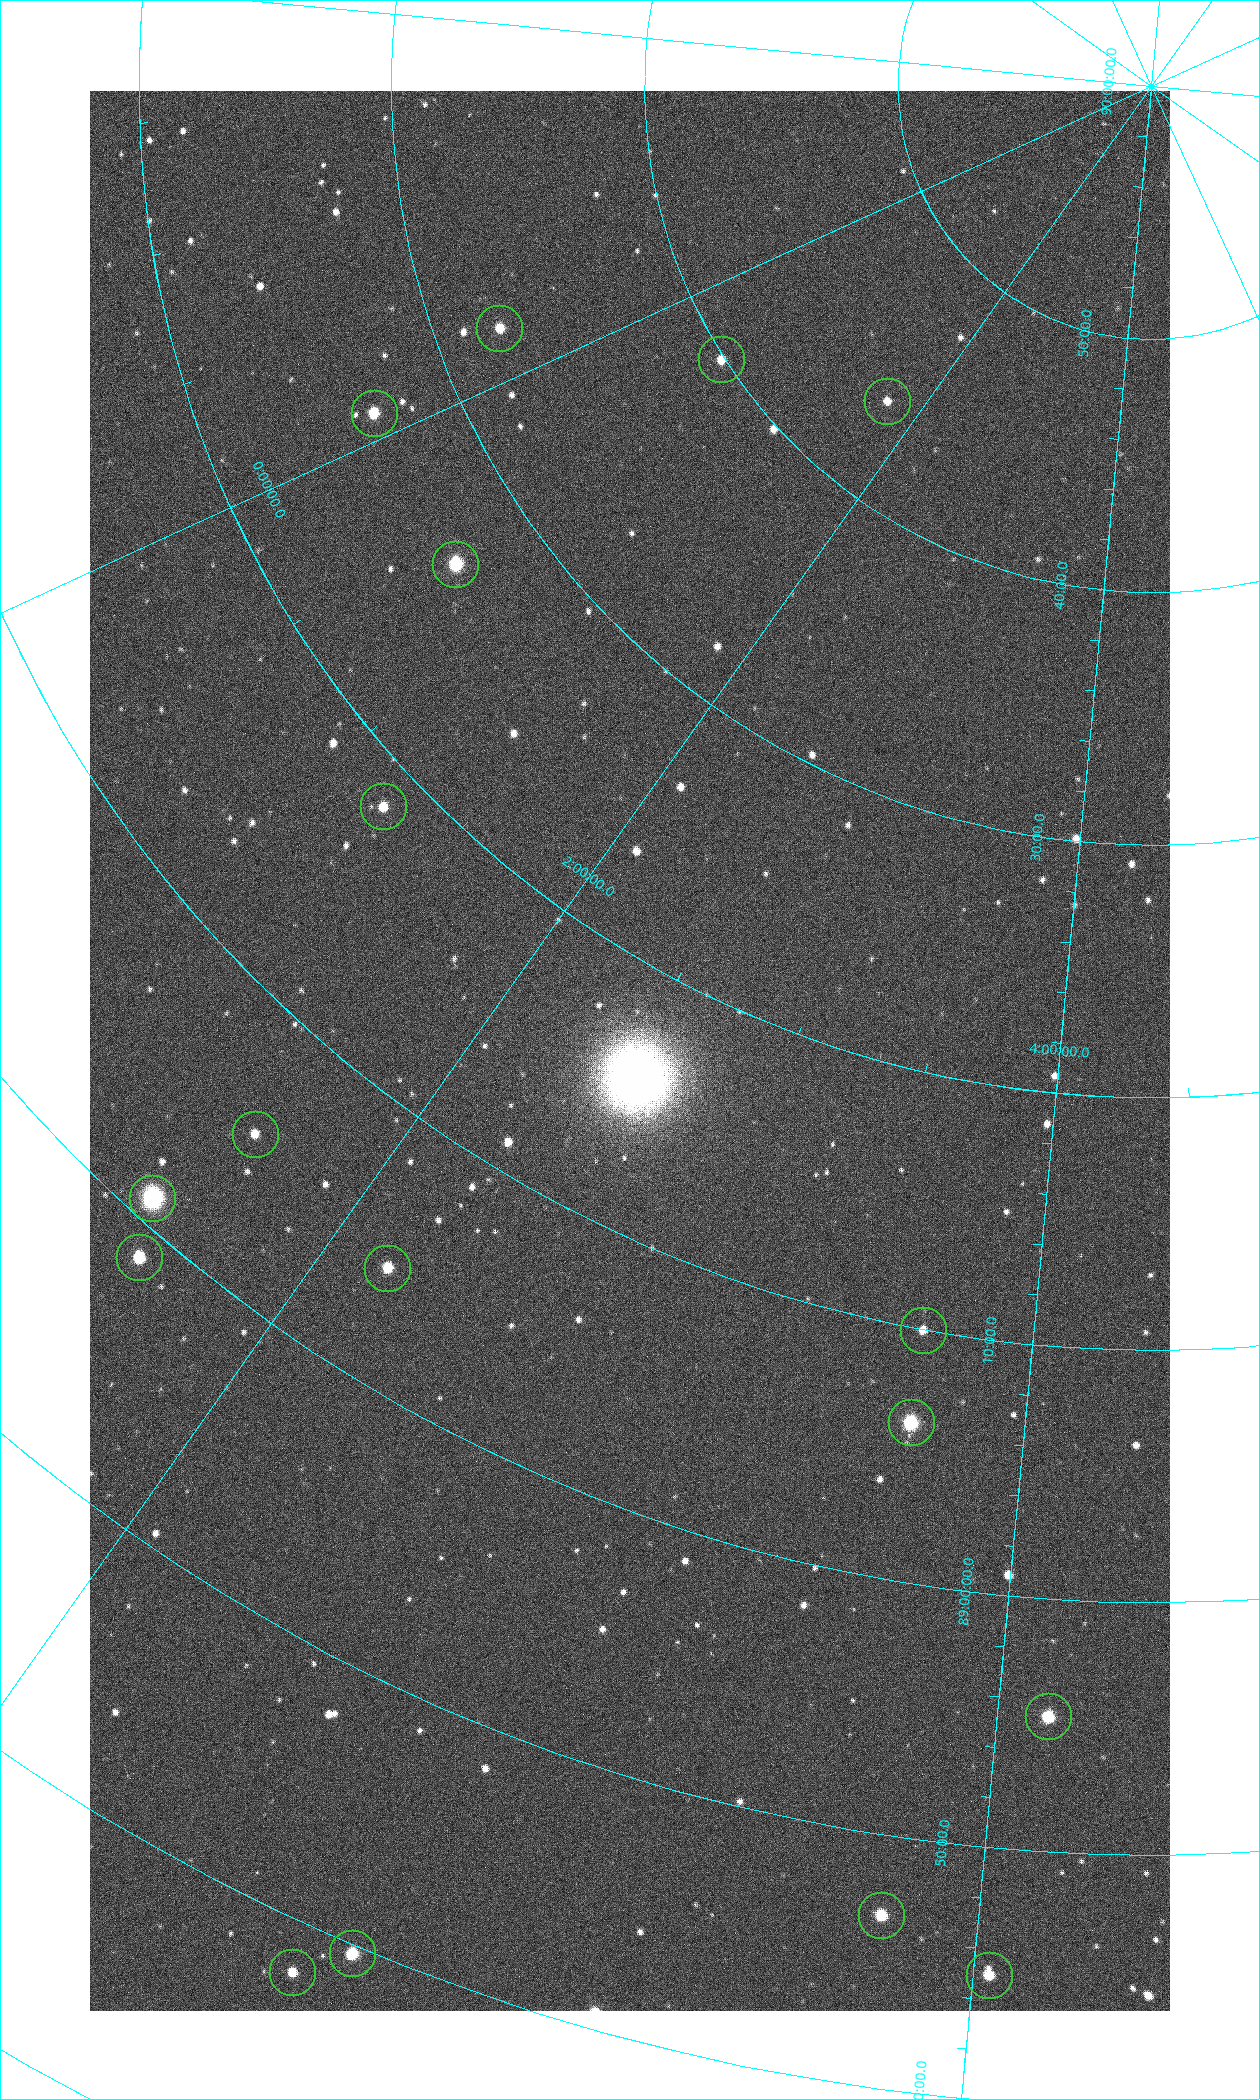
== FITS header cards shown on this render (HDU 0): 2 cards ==
NAXIS1  =                 1080 / length of data axis 1
NAXIS2  =                 1920 / length of data axis 2

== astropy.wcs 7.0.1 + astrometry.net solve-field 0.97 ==
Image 1080 x 1920 px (HDU 0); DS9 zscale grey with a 90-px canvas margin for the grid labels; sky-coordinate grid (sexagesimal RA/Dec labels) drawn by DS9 from the SOLVED WCS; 17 Tycho-2 reference stars matched to detected sources circled (green)
Header WCS: none
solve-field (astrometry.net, Tycho-2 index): SOLVED blind (the file carries no WCS)
Solved WCS: RA---TAN-SIP/DEC--TAN-SIP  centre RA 02:28:07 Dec +89:17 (37.03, +89.28 deg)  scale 2.37 arcsec/px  FOV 42.7' x 76.0'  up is -28 deg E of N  parity flipped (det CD > 0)
(file carries no celestial WCS; the grid is the blind solution)
Tycho-2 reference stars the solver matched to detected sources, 17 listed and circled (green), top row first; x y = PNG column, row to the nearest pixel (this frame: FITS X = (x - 90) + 1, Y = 1920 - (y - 91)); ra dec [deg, ICRS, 3 dp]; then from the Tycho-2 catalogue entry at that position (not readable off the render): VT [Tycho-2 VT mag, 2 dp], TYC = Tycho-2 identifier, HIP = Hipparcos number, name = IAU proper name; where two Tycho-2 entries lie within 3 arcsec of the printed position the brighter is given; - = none
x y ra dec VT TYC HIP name
499 328 355.808 +89.543 10.14 4662-135-1 - -
721 359 7.906 +89.665 10.51 4627-6-1 - -
887 401 25.399 +89.729 11.04 4627-64-1 - -
374 413 358.236 +89.445 9.52 4662-45-1 - -
455 564 9.931 +89.444 8.22 4627-49-1 3128 -
383 806 18.559 +89.307 10.52 4627-75-1 - -
255 1134 24.867 +89.092 10.76 4627-125-1 - -
152 1198 23.461 +89.016 6.47 4627-259-1 7283 -
139 1257 24.587 +88.980 9.00 4627-86-1 - -
387 1268 32.549 +89.073 9.84 4628-149-1 - -
923 1330 55.017 +89.166 11.19 4628-70-1 - -
911 1422 55.225 +89.105 8.15 4628-68-1 17195 -
1048 1716 61.773 +88.923 8.88 4629-92-1 - -
881 1915 57.015 +88.780 9.32 4628-84-1 - -
352 1953 42.246 +88.661 8.90 4628-20-1 - -
292 1972 40.943 +88.634 10.89 4628-71-1 - -
989 1975 60.479 +88.750 9.70 4629-3-1 - -